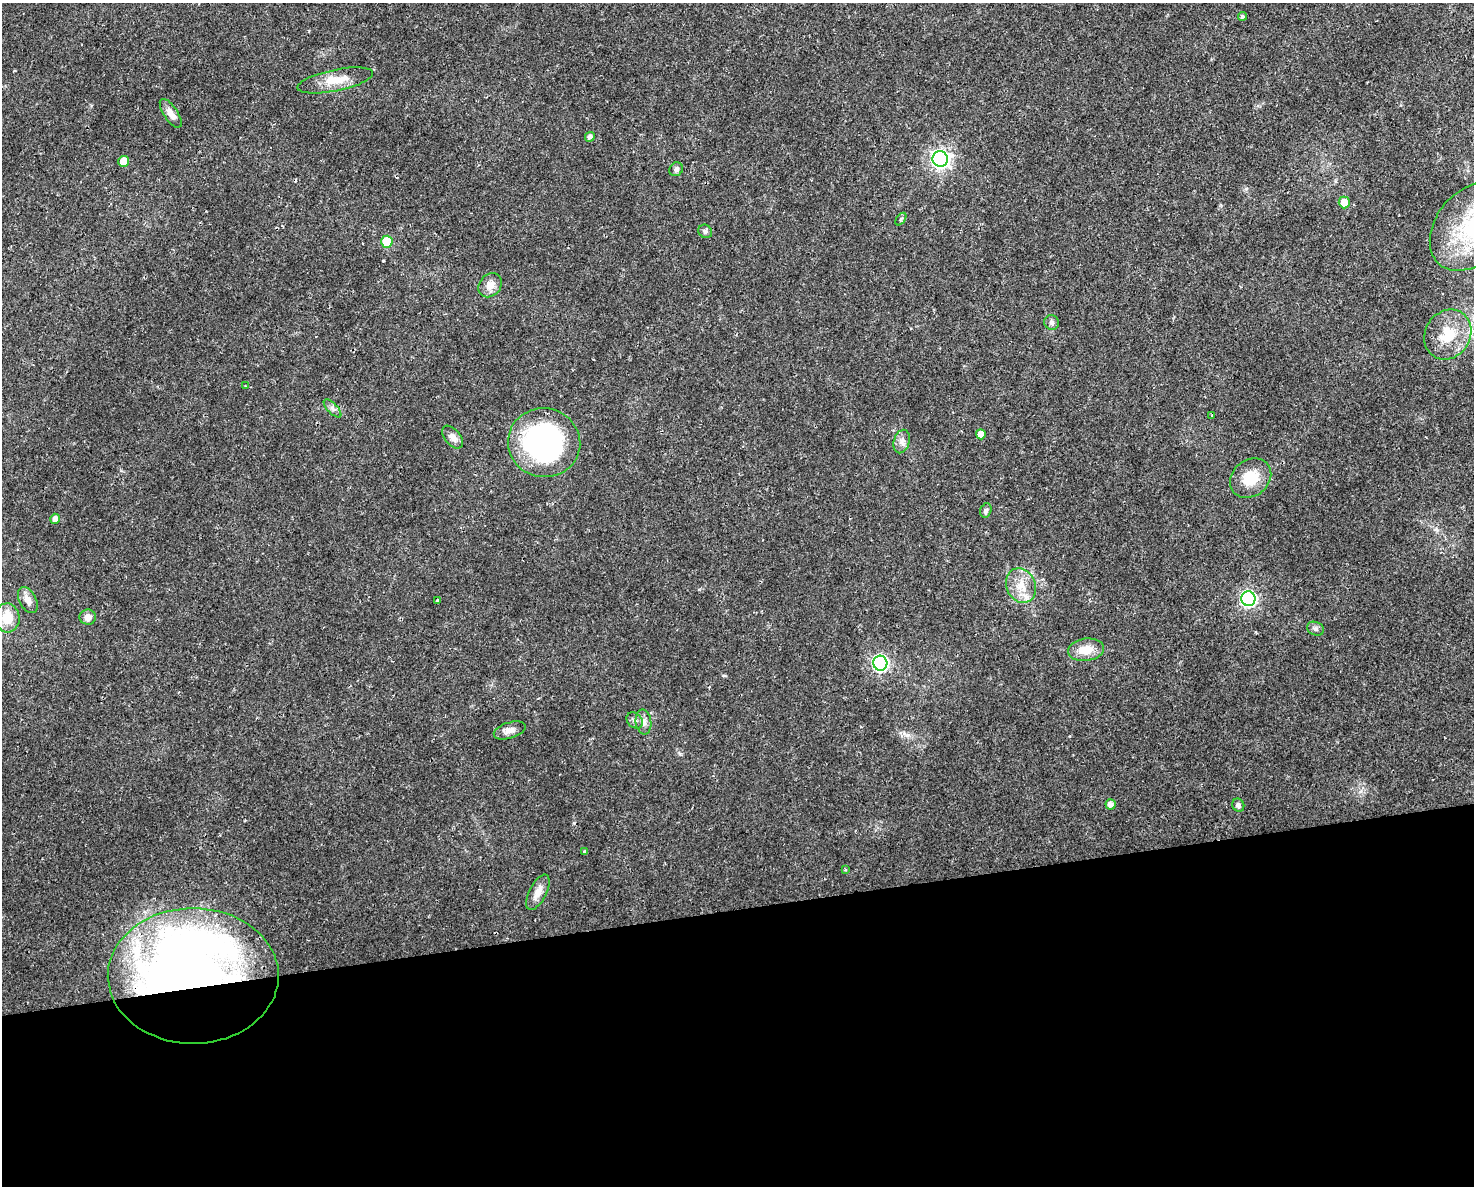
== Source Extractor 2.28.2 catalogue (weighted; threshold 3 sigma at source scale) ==
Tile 11 of 3 x 4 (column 2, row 4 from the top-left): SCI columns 1535-3006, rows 1-1184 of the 4496 x 4734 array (HDU 1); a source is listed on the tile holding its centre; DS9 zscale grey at full resolution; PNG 1476 x 1188 px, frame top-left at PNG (2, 3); each listed source drawn as its Kron ellipse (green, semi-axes under 4 px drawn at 4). Shown black and unused: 23% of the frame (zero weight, under 2 of 3 exposures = <1% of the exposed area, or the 3 px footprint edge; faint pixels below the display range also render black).
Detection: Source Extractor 2.28.2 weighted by HDU 2 'WHT'; one run over the whole footprint, this tile lists its part. Background 0.0169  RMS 0.0028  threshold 0.0124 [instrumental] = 3 sigma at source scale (4.5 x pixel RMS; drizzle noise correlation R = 1.50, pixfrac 1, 0.0396/0.0396 arcsec/px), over >= 5 px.
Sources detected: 50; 2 inside a brighter object's white glare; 2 cosmic-ray / hot-pixel residue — neither listed nor drawn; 3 inside a brighter listed object's ellipse — not listed separately; the other 43 listed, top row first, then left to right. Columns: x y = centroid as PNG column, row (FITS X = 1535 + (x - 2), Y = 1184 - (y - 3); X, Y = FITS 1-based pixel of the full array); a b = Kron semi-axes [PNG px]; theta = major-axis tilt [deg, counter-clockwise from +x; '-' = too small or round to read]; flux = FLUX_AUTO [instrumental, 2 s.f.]
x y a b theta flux
1242 16 4 4 - 0.56
335 80 38 10 11 5.8
171 113 16 7 -56 2.1
590 137 5 4 - 0.92
940 159 8 7 - 110
124 161 5 5 - 5.1
676 169 7 6 - 0.77
1344 202 6 5 - 3.4
901 219 7 3 53 0.37
1472 227 49 35 50 26
705 231 7 6 - 0.71
387 242 6 6 - 7.6
490 285 13 10 48 2.6
1052 322 7 7 - 0.9
1448 335 26 22 56 9.2
245 386 2 2 - 0.2
332 408 11 5 -45 1
1212 416 4 3 - 0.28
981 434 5 5 - 3
453 437 13 7 -50 1.6
902 441 12 8 74 1.5
544 443 36 34 -9 59
1251 478 22 18 40 7.2
986 510 7 5 74 0.61
55 519 5 4 - 1.7
1021 586 18 14 -68 4.8
1248 599 7 7 - 68
28 600 14 8 -63 2.1
437 601 3 3 - 1.3
88 617 8 7 - 1.7
7 618 14 12 -83 5.4
1315 629 9 6 -23 0.81
1086 650 18 11 8 4.5
880 663 7 7 - 62
635 720 9 7 -43 0.94
643 722 12 8 -83 1.6
510 730 16 8 17 1.9
1111 804 5 5 - 1.6
1238 805 7 6 - 0.86
585 852 4 3 - 0.49
845 870 3 3 - 0.33
538 892 19 8 63 2.6
193 976 85 68 0 230
Overlapping masked pixels (flux is a lower limit): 1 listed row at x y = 193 976
Isophote crosses this tile's border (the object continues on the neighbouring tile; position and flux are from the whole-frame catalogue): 1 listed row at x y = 1472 227
Unlisted compact peaks at least as high as the median listed source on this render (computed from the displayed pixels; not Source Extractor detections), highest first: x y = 383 261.